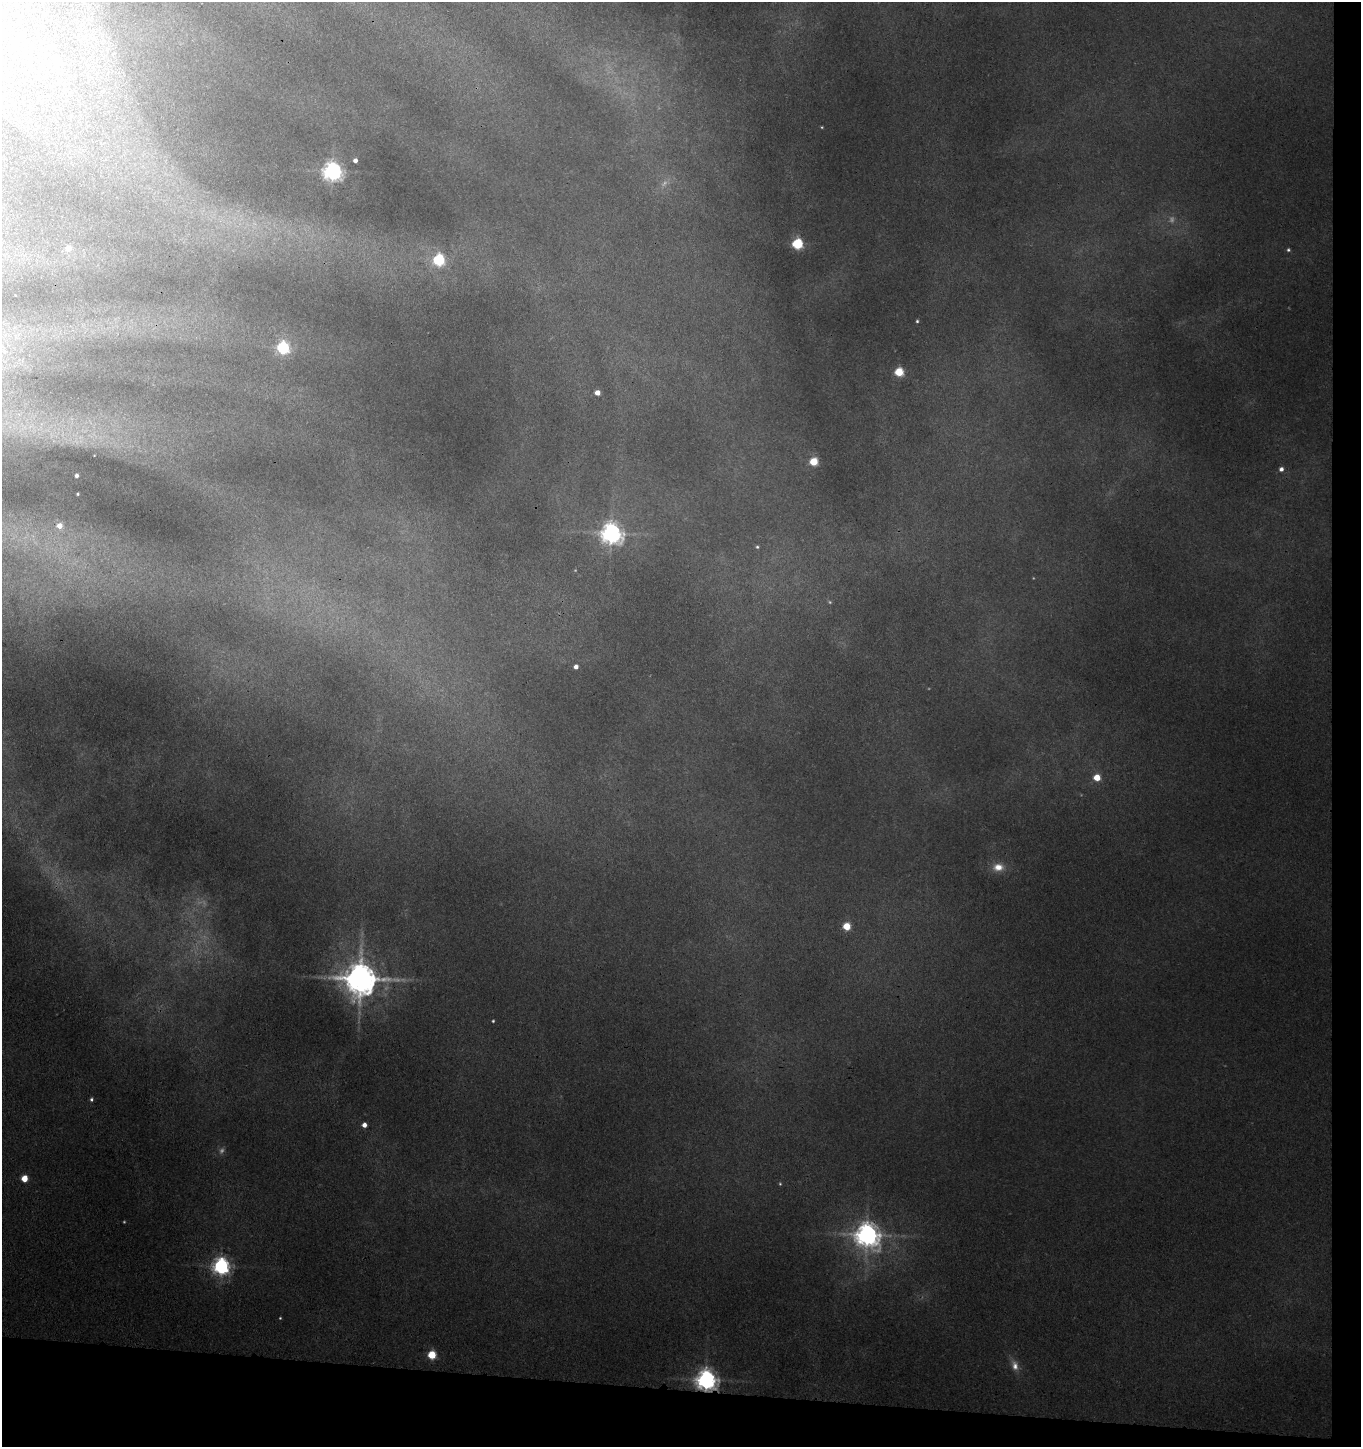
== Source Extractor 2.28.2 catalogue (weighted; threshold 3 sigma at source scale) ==
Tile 9 of 3 x 3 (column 3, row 3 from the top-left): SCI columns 2906-4264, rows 11-1455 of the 4432 x 4355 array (HDU 1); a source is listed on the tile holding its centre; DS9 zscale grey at full resolution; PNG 1363 x 1449 px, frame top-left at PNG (2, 2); no overlay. Shown black and unused: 6% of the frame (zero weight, under 3 of 4 exposures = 6% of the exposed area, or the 3 px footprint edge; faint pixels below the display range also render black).
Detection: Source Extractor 2.28.2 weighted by HDU 2 'WHT'; one run over the whole footprint, this tile lists its part. Background 0.18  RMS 0.01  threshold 0.0461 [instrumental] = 3 sigma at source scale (4.5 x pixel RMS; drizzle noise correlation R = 1.50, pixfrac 1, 0.05/0.05 arcsec/px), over >= 5 px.
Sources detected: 36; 4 too faint to see at this stretch — not listed; the other 32 listed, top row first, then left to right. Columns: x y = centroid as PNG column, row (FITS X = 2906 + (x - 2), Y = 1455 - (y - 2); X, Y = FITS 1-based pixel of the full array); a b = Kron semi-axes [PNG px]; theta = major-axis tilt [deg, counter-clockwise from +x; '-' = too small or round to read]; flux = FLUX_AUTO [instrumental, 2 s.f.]
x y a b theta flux
355 160 4 4 - 3.8
332 171 6 6 - 460
797 244 5 5 - 91
68 248 5 5 - 7.9
1288 250 5 4 - 1.4
439 260 5 5 - 120
917 321 3 3 - 1.2
283 348 6 5 - 150
899 372 5 5 - 47
597 393 4 4 - 8.8
814 461 5 5 - 39
1281 469 4 4 - 3.4
76 476 3 3 - 2.9
78 494 3 2 - 0.75
59 526 6 6 - 7.4
611 533 7 7 - 630
757 547 5 4 - 1.2
576 667 4 4 - 4.4
1097 777 5 4 - 19
998 867 12 9 0 9.5
847 926 5 5 - 31
360 979 9 9 - 2000
493 1021 3 2 - 0.99
91 1099 4 4 - 1.6
364 1125 4 4 - 5.4
24 1179 5 4 - 18
867 1235 8 7 - 860
221 1266 6 6 - 360
280 1318 3 3 - 0.71
432 1355 5 5 - 38
1015 1366 13 8 -74 6.6
706 1380 7 7 - 620
Overlapping masked pixels (flux is a lower limit): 1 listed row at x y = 706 1380